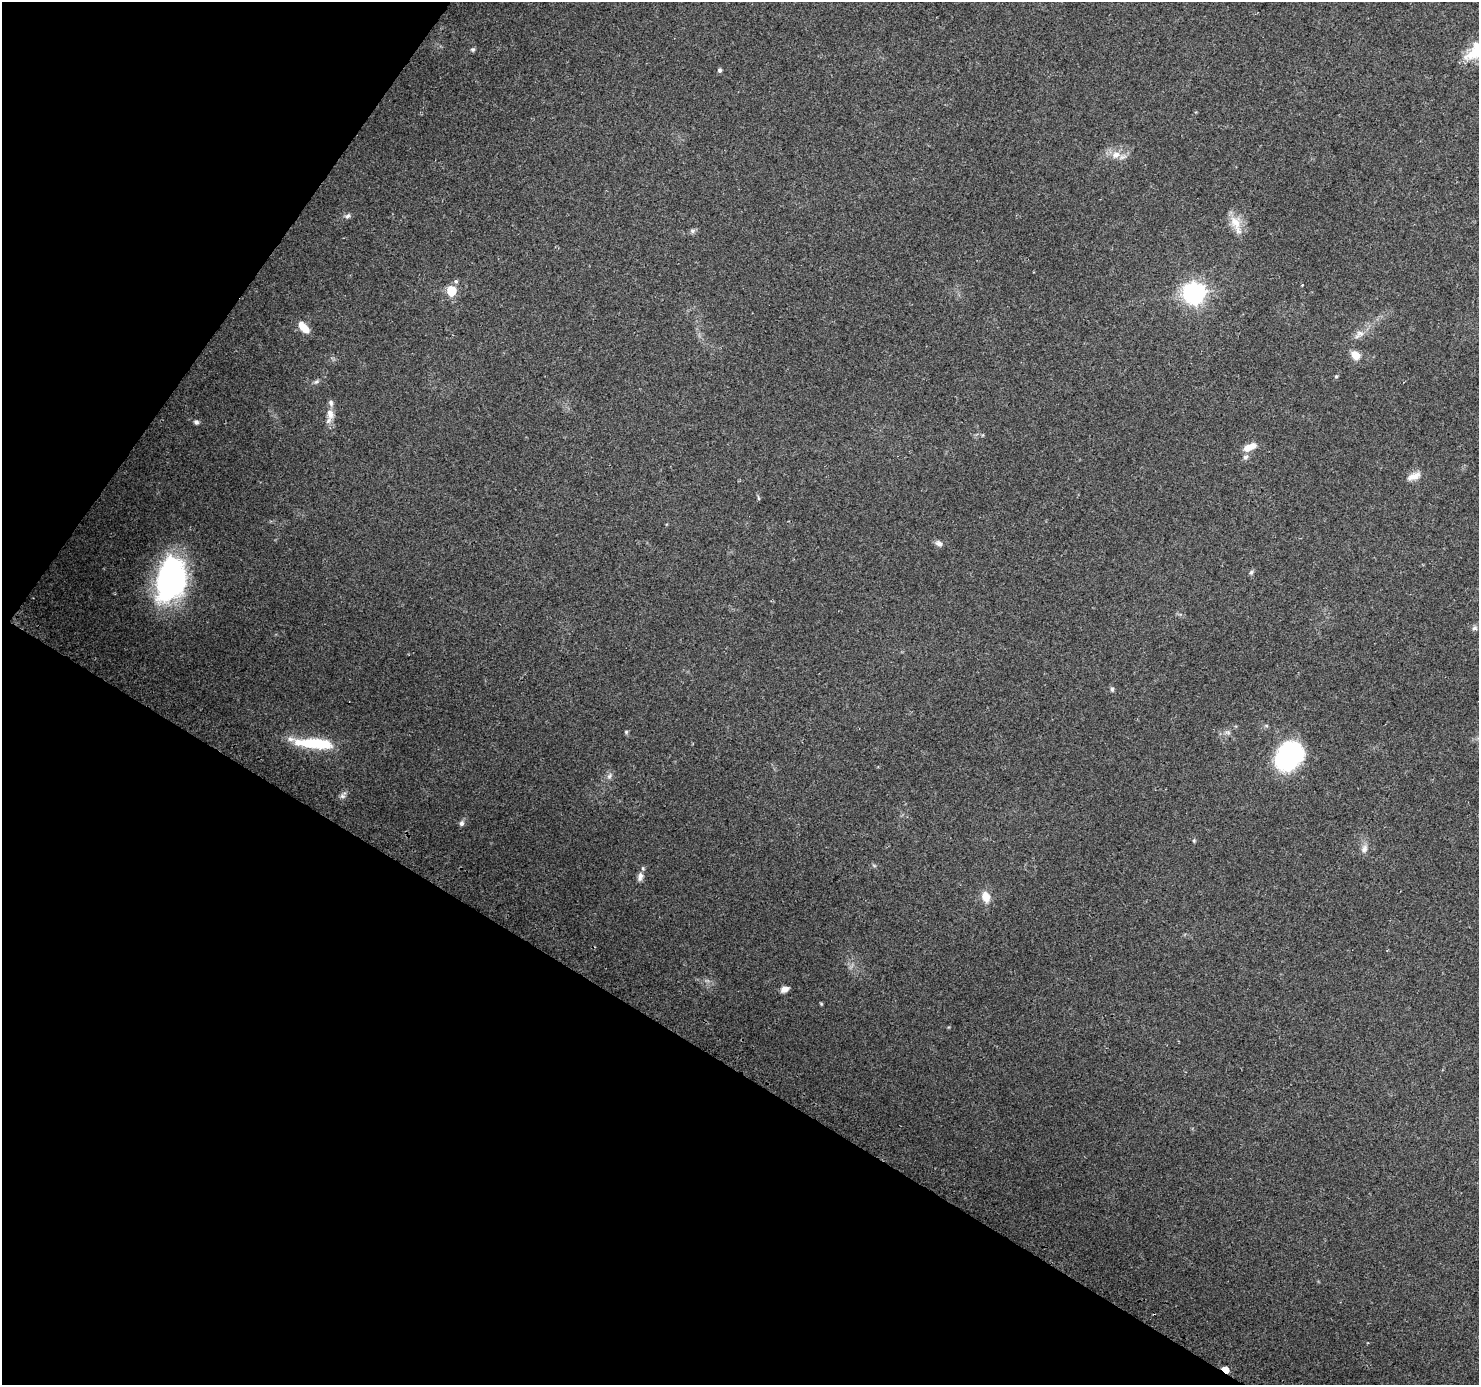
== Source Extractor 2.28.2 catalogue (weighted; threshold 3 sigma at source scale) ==
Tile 9 of 4 x 4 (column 1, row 3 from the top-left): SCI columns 27-1503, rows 1664-3046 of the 5951 x 6026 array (HDU 1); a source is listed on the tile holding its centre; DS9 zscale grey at full resolution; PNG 1481 x 1387 px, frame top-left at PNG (2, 2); no overlay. Shown black and unused: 30% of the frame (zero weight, under 2 of 3 exposures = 2% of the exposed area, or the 3 px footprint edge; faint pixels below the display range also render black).
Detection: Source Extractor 2.28.2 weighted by HDU 2 'WHT'; one run over the whole footprint, this tile lists its part. Background 0.0976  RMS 0.0098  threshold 0.0442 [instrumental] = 3 sigma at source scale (4.5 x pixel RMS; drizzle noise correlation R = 1.50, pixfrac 1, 0.0396/0.0396 arcsec/px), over >= 5 px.
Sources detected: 45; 1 too faint to see at this stretch — not listed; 2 inside a brighter listed object's ellipse — not listed separately; the other 42 listed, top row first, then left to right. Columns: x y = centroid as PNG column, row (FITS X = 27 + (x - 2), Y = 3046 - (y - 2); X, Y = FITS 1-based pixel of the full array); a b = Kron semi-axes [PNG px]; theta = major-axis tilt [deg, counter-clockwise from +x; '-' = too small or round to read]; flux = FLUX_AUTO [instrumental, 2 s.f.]
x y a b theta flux
473 49 6 6 - 1.7
1475 52 37 17 22 32
720 70 5 4 - 2.4
1116 155 13 10 17 9.9
348 216 8 6 30 2.9
1236 224 27 12 -70 15
692 231 7 6 - 2.4
456 281 6 5 - 1.9
1302 285 3 3 - 1.8
451 291 6 5 - 54
1194 293 8 8 - 610
303 327 15 8 -47 13
1359 334 17 9 42 7.4
1355 355 9 7 -42 13
1336 376 5 4 - 1.2
316 382 8 5 40 2.2
330 414 15 10 -77 8.8
196 422 6 6 - 2.5
1249 447 15 7 23 11
1246 457 8 6 61 3.3
1414 476 18 8 23 8.3
758 498 7 3 -81 1.4
939 543 9 7 -27 3.8
1251 572 7 5 72 2
171 580 47 29 77 190
1474 628 7 6 - 2.4
1112 689 6 5 - 1.8
626 732 6 5 - 1.3
1228 732 8 7 - 3.2
314 743 42 10 -5 58
1289 756 28 22 50 150
609 776 10 6 53 3.4
342 796 8 6 -15 2.8
461 823 7 6 - 3.2
1194 840 5 4 - 1.2
1364 849 14 8 76 5.6
874 865 6 4 -20 1.3
640 877 12 7 72 5
986 897 11 8 -71 13
785 989 9 6 24 5.2
821 1004 4 4 - 0.99
1225 1370 5 4 - 18
Overlapping masked pixels (flux is a lower limit): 1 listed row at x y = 1225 1370
Isophote crosses this tile's border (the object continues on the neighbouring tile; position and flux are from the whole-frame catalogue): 1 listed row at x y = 1475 52